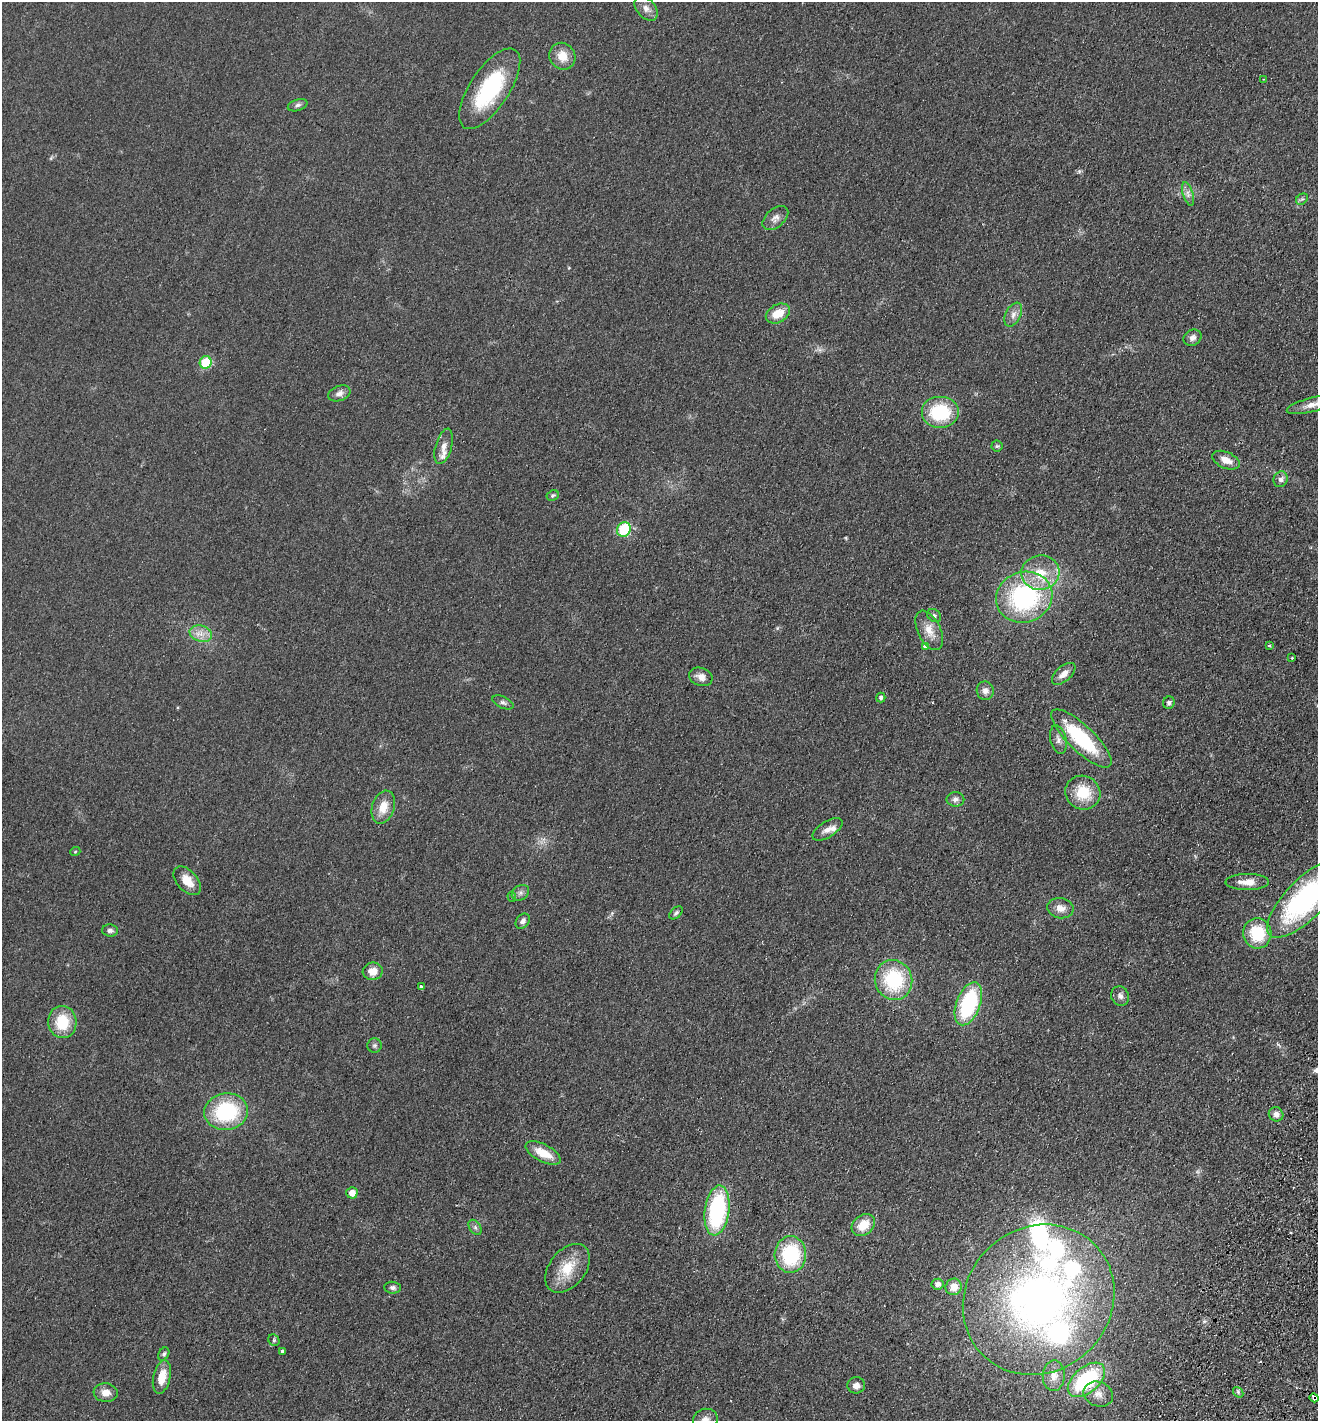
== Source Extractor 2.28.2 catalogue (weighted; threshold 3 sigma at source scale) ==
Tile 6 of 4 x 4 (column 2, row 2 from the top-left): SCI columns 1652-2967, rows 2870-4288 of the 5799 x 5737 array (HDU 1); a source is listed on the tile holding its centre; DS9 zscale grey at full resolution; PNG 1320 x 1423 px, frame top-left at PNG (2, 2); each listed source drawn as its Kron ellipse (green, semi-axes under 4 px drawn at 4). Shown black and unused: <1% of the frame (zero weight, under 2 of 3 exposures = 3% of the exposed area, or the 3 px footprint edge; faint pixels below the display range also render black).
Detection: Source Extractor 2.28.2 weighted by HDU 2 'WHT'; one run over the whole footprint, this tile lists its part. Background 0.0534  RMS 0.0087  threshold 0.039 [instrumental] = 3 sigma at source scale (4.5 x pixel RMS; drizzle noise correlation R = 1.50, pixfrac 1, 0.05/0.05 arcsec/px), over >= 5 px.
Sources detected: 94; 1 cosmic-ray / hot-pixel residue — neither listed nor drawn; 9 inside a brighter listed object's ellipse — not listed separately; the other 84 listed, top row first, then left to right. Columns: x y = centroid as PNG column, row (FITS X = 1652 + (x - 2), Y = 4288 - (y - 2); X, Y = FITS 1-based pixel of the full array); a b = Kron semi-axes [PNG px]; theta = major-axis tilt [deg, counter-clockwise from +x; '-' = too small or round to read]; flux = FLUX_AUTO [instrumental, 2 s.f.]
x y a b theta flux
646 8 14 9 -49 6
562 56 14 12 -52 12
1264 79 2 2 - 0.79
490 89 46 19 56 76
298 105 10 5 18 2.4
1188 194 12 5 -73 3.5
1302 199 6 5 - 1.5
775 218 15 9 41 5.3
778 313 13 9 29 15
1013 315 13 7 63 5
1193 338 9 7 32 3.7
206 362 6 6 - 37
339 393 11 7 20 4.4
1313 404 27 7 14 8.4
940 412 19 16 0 48
444 446 18 8 74 7.7
997 446 5 5 - 1.3
1226 460 15 8 -23 8.9
1281 479 8 7 - 3.4
553 495 6 5 - 1.5
624 529 7 7 - 35
1040 573 19 17 8 23
1024 597 28 25 19 130
934 615 7 6 - 2
929 630 21 11 -64 12
201 634 11 8 -16 6.8
1269 645 4 3 - 1.1
925 647 4 3 - 12
1292 658 2 2 - 0.71
1064 674 14 7 41 6.4
701 677 12 9 -20 6.3
985 691 9 8 - 4.4
881 698 5 4 - 1.8
503 702 11 5 -23 2.6
1169 703 6 5 - 2.3
1081 738 40 13 -44 67
1058 740 14 8 -77 4.8
1083 793 18 16 -32 28
955 799 9 7 -1 3.3
383 807 17 11 72 13
827 829 17 8 32 6
75 852 5 3 - 0.83
187 881 17 10 -47 12
1247 882 22 8 0 10
520 893 9 7 33 3.2
512 897 5 4 - 1.3
1305 899 51 19 45 150
1060 908 13 10 -9 7.4
676 913 8 5 41 1.9
523 921 8 6 54 3.7
110 930 8 6 -3 2.7
1257 933 15 14 - 34
373 971 10 8 7 9.1
893 980 20 18 -72 60
421 986 3 3 - 8.1
1120 996 10 8 -65 3.7
968 1004 22 12 69 79
62 1022 16 14 -85 28
374 1045 7 7 - 2
226 1112 22 18 7 67
1276 1114 7 7 - 5
543 1153 19 8 -27 16
352 1193 5 5 - 8.3
717 1210 25 12 82 100
863 1225 13 9 37 16
475 1227 8 5 -55 2.2
790 1254 18 16 86 60
568 1268 28 18 51 24
937 1284 6 5 - 3.9
954 1287 8 8 - 8.2
393 1288 8 6 -6 2.6
1039 1300 79 72 42 440
274 1340 6 5 - 1.3
282 1351 4 3 - 13
164 1354 7 5 61 1.8
1054 1376 15 11 88 9.2
162 1377 17 8 77 13
1086 1380 22 12 40 83
856 1385 9 8 - 4.5
1238 1392 6 4 -50 1.6
106 1393 12 9 -6 7.1
1098 1394 15 12 -21 8.2
1314 1398 4 4 - 7.3
705 1420 12 11 - 6.8
Overlapping masked pixels (flux is a lower limit): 1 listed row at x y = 1314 1398
Isophote crosses this tile's border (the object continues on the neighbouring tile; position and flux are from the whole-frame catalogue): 3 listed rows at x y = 1313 404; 1305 899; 705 1420